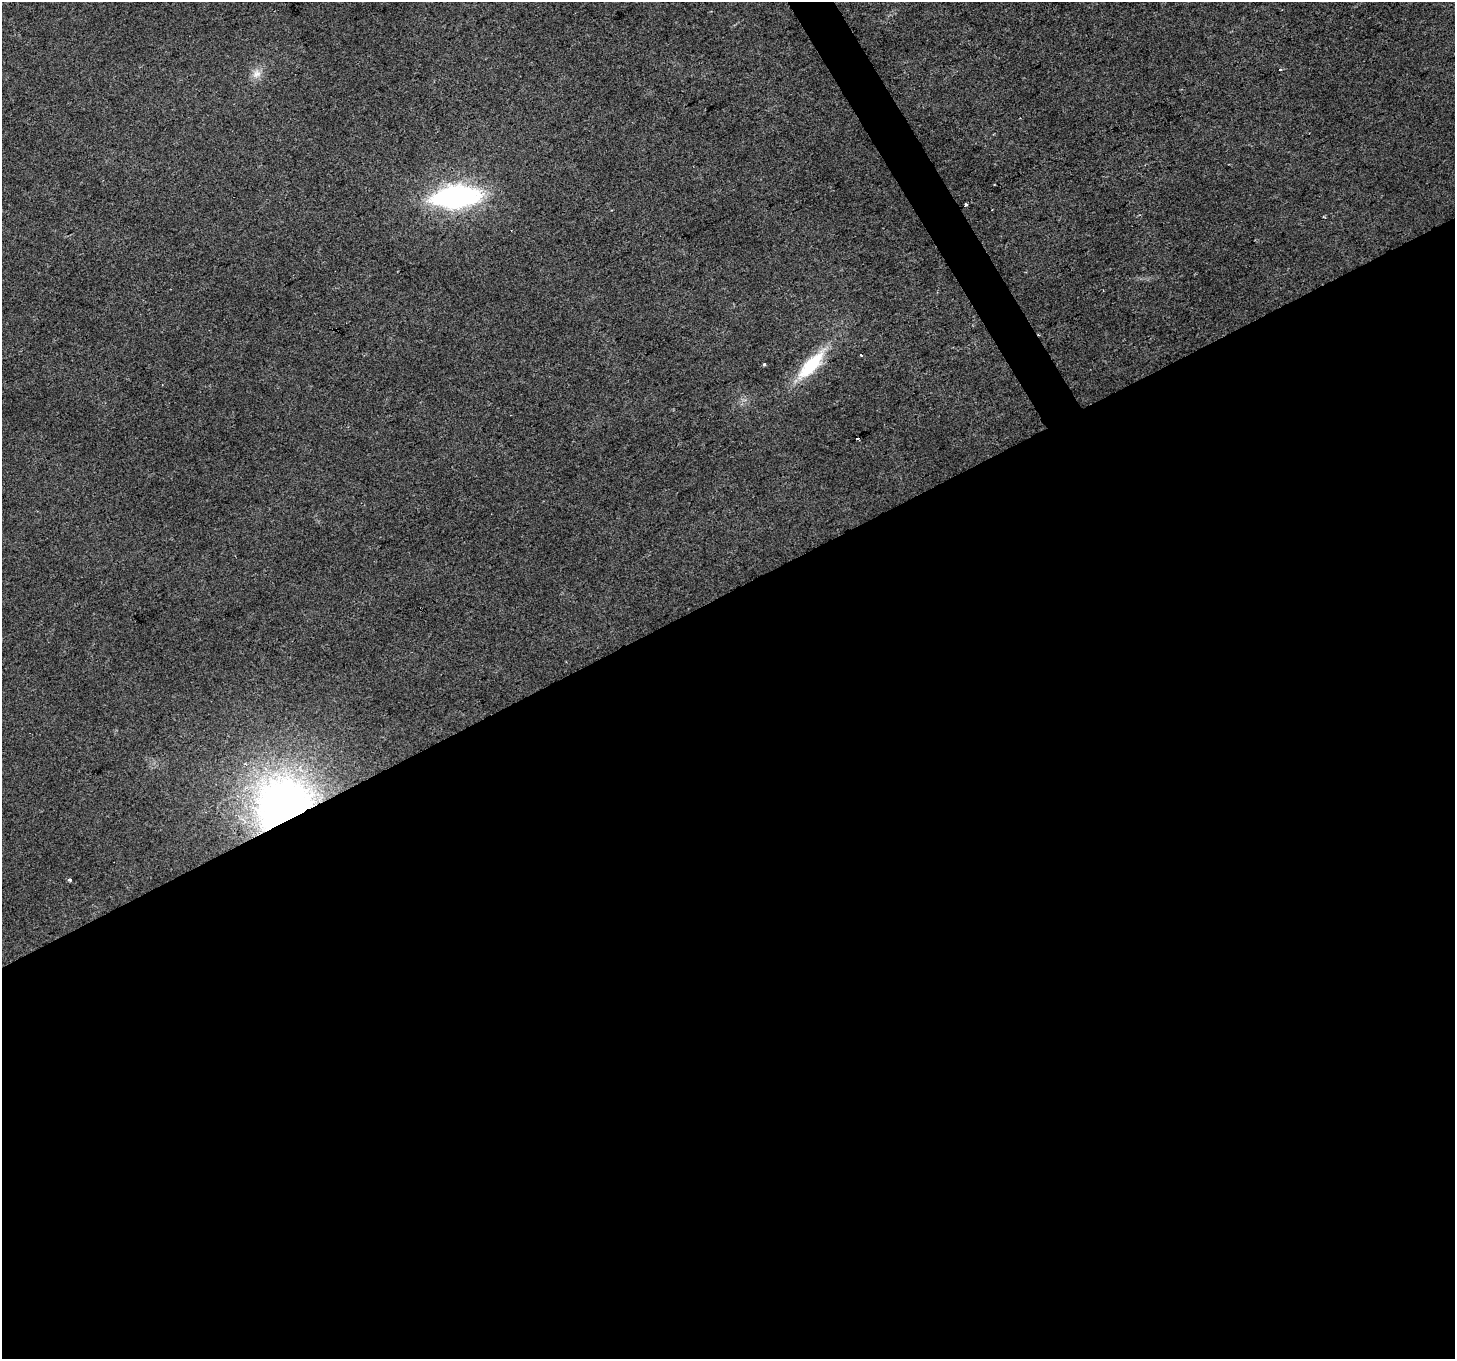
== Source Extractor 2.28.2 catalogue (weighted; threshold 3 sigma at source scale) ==
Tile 15 of 4 x 4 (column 3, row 4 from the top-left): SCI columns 2907-4359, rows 167-1523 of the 5811 x 5702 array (HDU 1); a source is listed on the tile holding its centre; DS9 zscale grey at full resolution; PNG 1457 x 1361 px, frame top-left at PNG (2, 2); no overlay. Shown black and unused: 57% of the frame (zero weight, under 2 of 3 exposures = <1% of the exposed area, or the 3 px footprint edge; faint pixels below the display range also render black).
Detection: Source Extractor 2.28.2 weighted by HDU 2 'WHT'; one run over the whole footprint, this tile lists its part. Background 0.0455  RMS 0.0072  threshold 0.0324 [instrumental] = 3 sigma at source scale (4.5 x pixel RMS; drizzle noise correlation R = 1.50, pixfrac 1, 0.0396/0.0396 arcsec/px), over >= 5 px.
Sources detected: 10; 1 cosmic-ray / hot-pixel residue — not listed; the other 9 listed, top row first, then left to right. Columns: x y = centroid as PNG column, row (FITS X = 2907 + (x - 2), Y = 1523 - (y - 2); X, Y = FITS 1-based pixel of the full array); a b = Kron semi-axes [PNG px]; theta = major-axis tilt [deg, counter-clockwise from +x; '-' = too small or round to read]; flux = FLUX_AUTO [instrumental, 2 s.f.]
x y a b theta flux
1280 69 3 2 - 0.72
257 73 13 11 75 6.5
456 197 33 15 5 190
861 355 3 3 - 0.98
764 364 4 3 - 0.75
811 365 42 14 48 37
857 439 3 3 - 3.9
285 806 43 40 36 440
70 880 4 3 - 5
Overlapping masked pixels (flux is a lower limit): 1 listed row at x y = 285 806